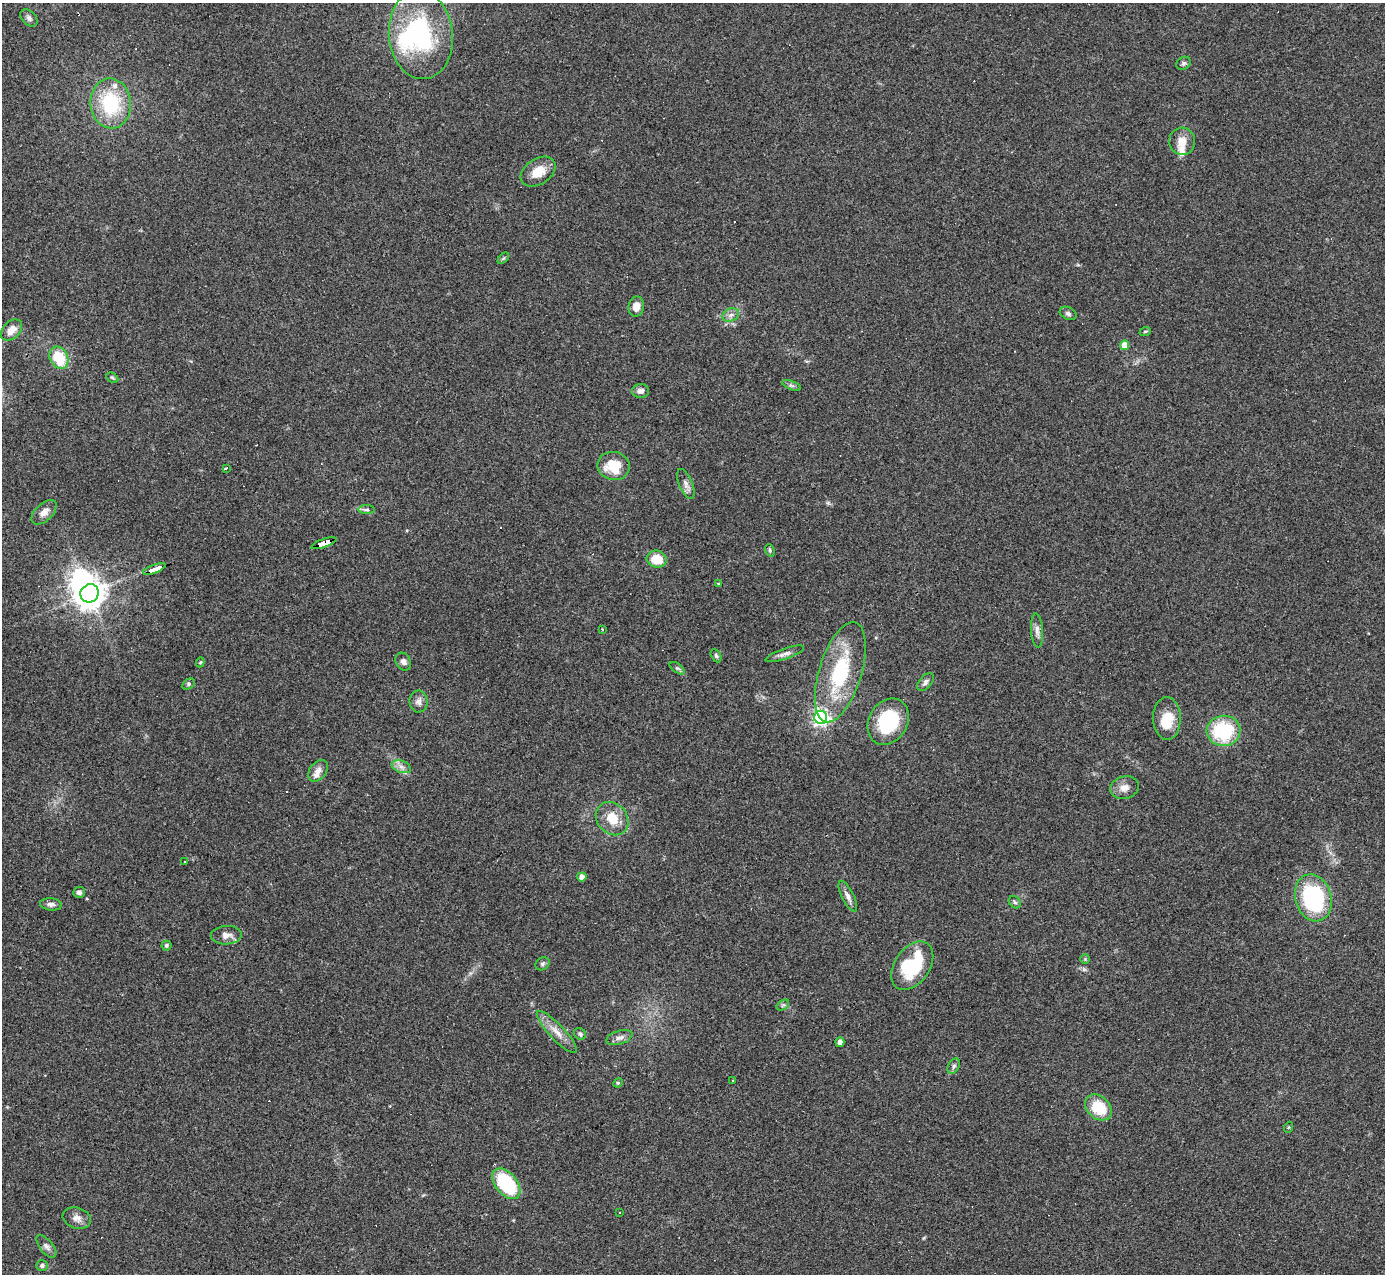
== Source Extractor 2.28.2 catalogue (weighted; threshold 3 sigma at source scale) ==
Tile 7 of 4 x 4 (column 3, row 2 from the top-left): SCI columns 2765-4147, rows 2824-4095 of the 5529 x 5516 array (HDU 1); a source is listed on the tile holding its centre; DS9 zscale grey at full resolution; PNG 1387 x 1276 px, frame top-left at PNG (2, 3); each listed source drawn as its Kron ellipse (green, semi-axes under 4 px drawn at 4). Shown black and unused: <1% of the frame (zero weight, under 3 of 4 exposures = <1% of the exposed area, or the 3 px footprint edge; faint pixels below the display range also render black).
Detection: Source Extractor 2.28.2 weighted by HDU 2 'WHT'; one run over the whole footprint, this tile lists its part. Background 0.0847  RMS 0.0056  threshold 0.0253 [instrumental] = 3 sigma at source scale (4.5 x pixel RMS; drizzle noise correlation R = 1.50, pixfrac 1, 0.05/0.05 arcsec/px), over >= 5 px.
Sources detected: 88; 2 inside a brighter object's white glare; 8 cosmic-ray / hot-pixel residue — neither listed nor drawn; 4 inside a brighter listed object's ellipse — not listed separately; the other 74 listed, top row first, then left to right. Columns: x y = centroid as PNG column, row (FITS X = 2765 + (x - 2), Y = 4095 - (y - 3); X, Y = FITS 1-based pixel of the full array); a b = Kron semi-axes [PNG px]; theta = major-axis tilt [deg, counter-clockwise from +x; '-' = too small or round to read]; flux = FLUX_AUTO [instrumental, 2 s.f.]
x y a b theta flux
29 18 10 6 -46 2
421 35 44 32 -84 72
1184 63 8 6 32 1.3
111 103 25 20 -85 37
1182 141 13 13 - 6.1
538 172 19 13 33 10
503 258 7 4 45 0.79
636 307 10 7 80 5.1
1068 313 9 6 -27 1.5
731 315 8 6 21 2.2
11 330 12 8 43 5.3
1145 332 6 3 20 0.65
1125 345 4 4 - 7.1
59 358 12 9 -64 18
112 378 6 4 -30 0.92
792 385 10 3 -21 1.1
640 391 8 7 - 2.7
613 466 16 14 -9 15
226 468 3 3 - 8.7
686 484 16 6 -67 3
367 510 8 4 0 1.2
44 512 15 8 44 4
324 543 13 4 20 160
770 550 6 4 -70 0.86
657 559 10 8 -14 11
154 569 12 3 20 190
718 583 4 2 - 0.45
90 593 9 9 - 730
603 629 3 3 - 1.5
1037 630 17 6 -86 2.9
785 654 20 5 19 2.7
716 656 7 4 -63 1
200 662 5 4 - 0.71
403 662 9 7 -59 2.2
677 668 9 4 -35 1.1
840 672 52 21 73 46
925 682 10 6 49 2.1
189 684 7 5 28 1.1
419 701 11 9 88 2.9
821 717 6 6 - 190
1167 718 21 14 -89 13
888 722 24 19 59 39
1224 731 17 15 6 36
401 767 10 6 -20 2.6
318 771 12 8 51 3.4
1124 788 14 11 15 4.6
612 819 18 15 -48 11
184 861 3 2 - 0.43
582 877 4 4 - 3.3
79 892 6 5 - 2
848 896 17 6 -63 2.9
1313 898 24 18 -72 62
1015 902 7 5 -44 1.1
51 904 11 6 -5 2.1
226 935 15 9 2 4
166 945 5 5 - 0.91
1085 959 5 5 - 0.76
542 964 7 6 - 1.3
912 966 27 17 54 37
783 1005 7 4 33 1
557 1032 28 7 -47 6.8
580 1034 6 5 - 1.2
619 1037 13 6 18 2.7
840 1042 5 4 - 2.4
954 1066 8 5 61 1.5
733 1080 3 2 - 0.74
618 1083 5 4 - 0.74
1098 1107 15 11 -42 17
1289 1127 6 3 70 0.57
506 1184 18 11 -51 40
619 1213 3 3 - 2.2
77 1218 14 10 -18 3.9
46 1246 13 6 -51 2.4
42 1266 6 5 - 1.5
Overlapping masked pixels (flux is a lower limit): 2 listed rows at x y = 324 543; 154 569